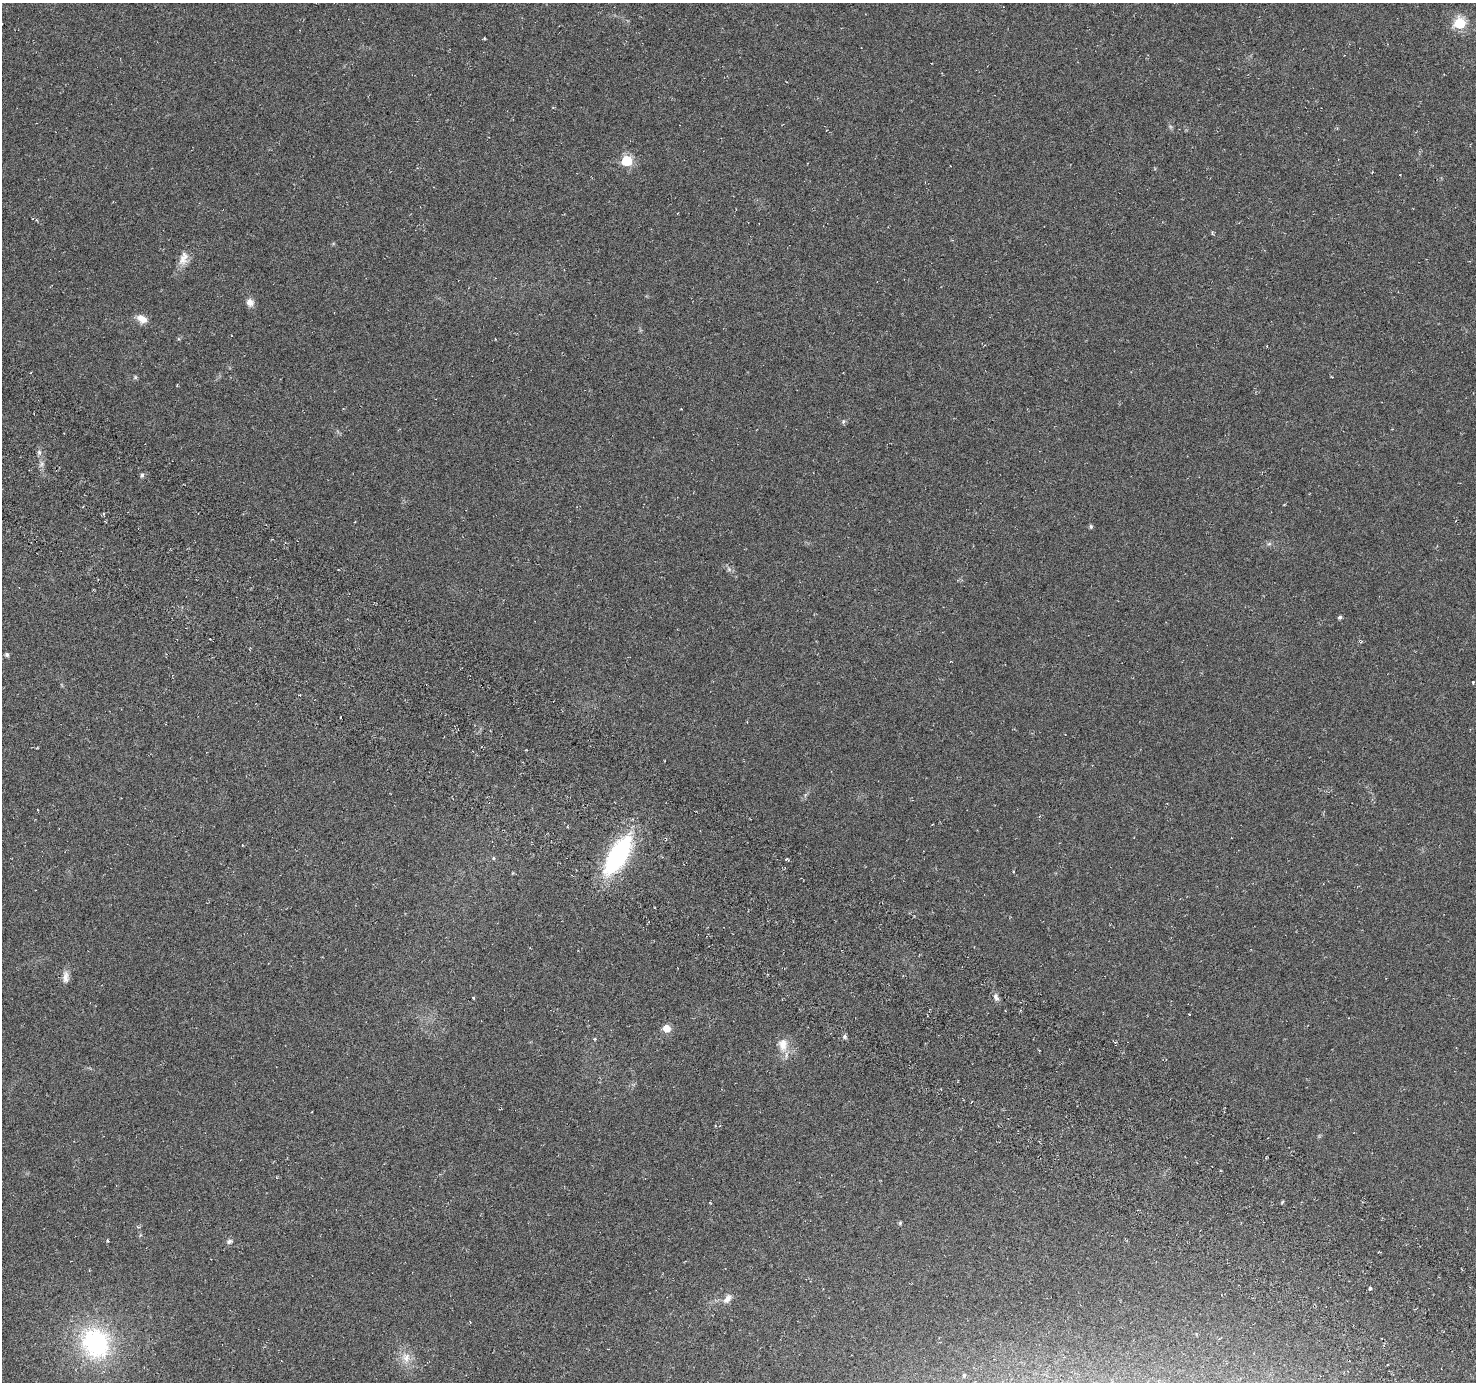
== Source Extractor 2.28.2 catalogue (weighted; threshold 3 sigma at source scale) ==
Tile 6 of 4 x 4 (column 2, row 2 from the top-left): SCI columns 1509-2982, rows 2999-4378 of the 5972 x 6063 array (HDU 1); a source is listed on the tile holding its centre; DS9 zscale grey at full resolution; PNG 1478 x 1384 px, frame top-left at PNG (2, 3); no overlay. Shown black and unused: <1% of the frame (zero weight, under 3 of 6 exposures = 3% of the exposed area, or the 3 px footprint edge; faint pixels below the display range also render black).
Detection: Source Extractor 2.28.2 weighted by HDU 2 'WHT'; one run over the whole footprint, this tile lists its part. Background -0.00391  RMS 0.0056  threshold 0.0231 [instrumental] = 3 sigma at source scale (4.09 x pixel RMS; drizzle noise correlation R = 1.36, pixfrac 0.8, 0.0396/0.0396 arcsec/px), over >= 5 px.
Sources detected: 36; all 36 listed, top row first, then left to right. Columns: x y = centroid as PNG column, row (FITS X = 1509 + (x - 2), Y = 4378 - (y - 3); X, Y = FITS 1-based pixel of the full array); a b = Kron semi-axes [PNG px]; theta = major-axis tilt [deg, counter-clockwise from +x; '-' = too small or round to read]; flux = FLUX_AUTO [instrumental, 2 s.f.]
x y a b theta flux
1460 23 6 6 - 50
627 161 6 6 - 40
183 258 20 11 73 5.2
250 302 9 8 - 3.4
142 319 14 9 -30 4.4
135 377 6 5 - 0.78
843 422 6 4 77 0.8
39 452 6 5 - 1.2
142 475 5 5 - 0.96
1091 527 5 5 - 0.92
1269 544 6 4 2 0.92
729 569 8 6 -47 1.4
1340 617 4 4 - 1.1
7 655 5 5 - 1.1
1473 682 3 3 - 0.42
568 826 5 3 - 0.42
618 855 37 15 59 80
493 858 5 4 - 0.62
1014 871 3 2 - 0.43
66 977 16 8 90 3.3
996 997 10 6 -63 2
474 998 5 3 - 0.47
1189 1014 3 2 - 0.33
667 1028 7 7 - 5.3
845 1036 6 5 - 1.2
594 1039 5 4 - 0.55
783 1045 19 13 -86 7.1
1282 1202 5 3 - 0.51
900 1223 5 4 - 0.69
108 1240 4 3 - 0.57
229 1241 8 6 15 1.4
1370 1289 4 3 - 1.3
727 1299 13 7 49 3.3
95 1343 34 30 -66 66
406 1358 14 11 -84 5.8
964 1375 4 3 - 0.52